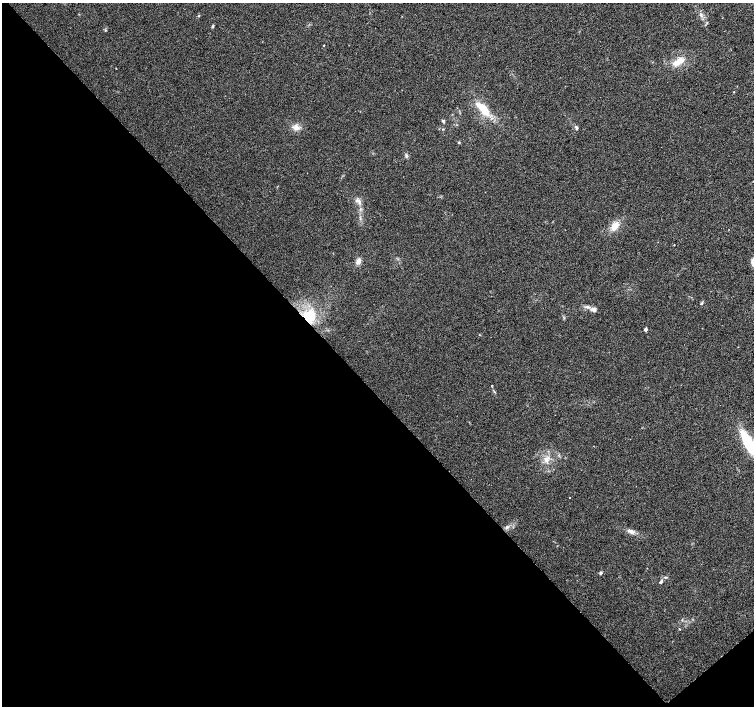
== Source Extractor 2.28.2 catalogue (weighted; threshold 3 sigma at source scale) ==
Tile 14 of 4 x 4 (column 2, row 4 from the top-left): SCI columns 1505-3007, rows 148-1554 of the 6019 x 5987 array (HDU 1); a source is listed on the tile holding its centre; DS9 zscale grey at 2 x 2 block average (1 PNG px = mean of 2 x 2 image px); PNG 756 x 708 px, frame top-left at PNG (2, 3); no overlay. Shown black and unused: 46% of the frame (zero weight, under 2 of 3 exposures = <1% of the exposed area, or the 3 px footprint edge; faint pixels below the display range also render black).
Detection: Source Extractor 2.28.2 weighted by HDU 2 'WHT'; one run over the whole footprint, this tile lists its part. Background 0.0274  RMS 0.0063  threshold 0.0286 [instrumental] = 3 sigma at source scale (4.5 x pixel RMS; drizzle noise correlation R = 1.50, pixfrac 1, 0.0396/0.0396 arcsec/px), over >= 5 px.
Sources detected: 26; all 26 listed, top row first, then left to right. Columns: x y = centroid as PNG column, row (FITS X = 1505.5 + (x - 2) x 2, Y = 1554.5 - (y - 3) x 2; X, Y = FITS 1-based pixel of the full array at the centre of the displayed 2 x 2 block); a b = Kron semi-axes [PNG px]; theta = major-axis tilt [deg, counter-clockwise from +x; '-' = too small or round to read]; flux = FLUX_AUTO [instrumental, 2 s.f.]
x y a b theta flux
701 15 3 3 - 1.7
212 26 4 3 - 1.8
105 30 4 2 - 1.1
678 62 13 6 33 16
734 92 3 2 - 0.62
483 109 17 8 -50 33
443 121 4 3 - 2.1
296 128 7 7 - 7.7
576 128 6 3 -69 2.4
359 202 6 3 -76 3.5
615 226 11 7 48 15
358 261 8 5 63 6.4
753 262 8 4 -81 5.2
701 303 5 2 - 1.5
588 307 7 4 -7 4.8
595 309 7 6 - 5.1
309 316 17 13 -16 41
645 329 2 2 - 5.6
748 443 22 7 -63 76
546 459 6 5 - 5.9
569 497 2 2 - 1.1
507 527 5 3 - 2.8
631 531 9 5 -24 6.1
601 573 4 3 - 2
661 582 5 3 - 2.5
679 629 2 2 - 1.1
Overlapping masked pixels (flux is a lower limit): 1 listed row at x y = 309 316
Isophote crosses this tile's border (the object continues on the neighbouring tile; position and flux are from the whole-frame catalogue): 2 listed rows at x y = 753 262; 748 443
Diffuse or blended objects may show on this block-average render without a row.